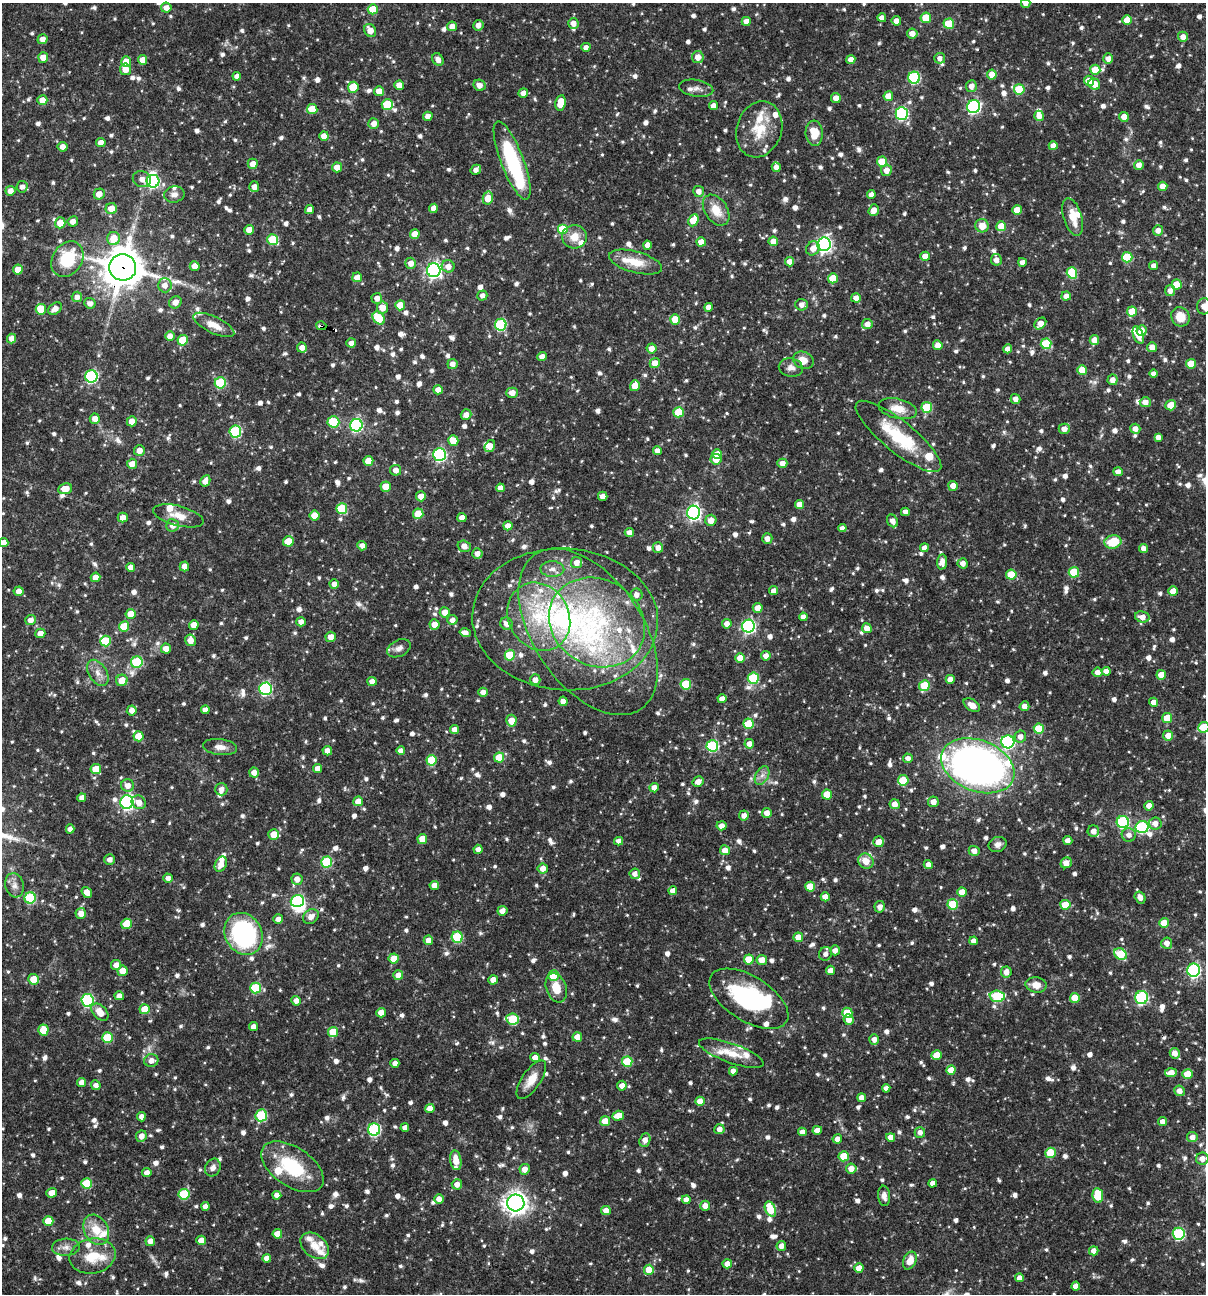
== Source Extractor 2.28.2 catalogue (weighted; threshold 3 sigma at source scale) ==
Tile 11 of 4 x 4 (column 3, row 3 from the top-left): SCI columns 2657-3860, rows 1293-2584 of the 5188 x 5168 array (HDU 1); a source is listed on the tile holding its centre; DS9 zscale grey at full resolution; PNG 1208 x 1296 px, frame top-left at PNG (2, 3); each listed source drawn as its Kron ellipse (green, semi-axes under 4 px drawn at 4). Shown black and unused: <1% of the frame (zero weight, under 3 of 4 exposures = <1% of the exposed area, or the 3 px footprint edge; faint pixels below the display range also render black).
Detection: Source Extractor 2.28.2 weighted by HDU 2 'WHT'; one run over the whole footprint, this tile lists its part. Background 0.0706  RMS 0.0035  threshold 0.0158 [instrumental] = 3 sigma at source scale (4.5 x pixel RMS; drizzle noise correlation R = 1.50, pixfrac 1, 0.05/0.05 arcsec/px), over >= 5 px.
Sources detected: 1237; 1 too faint to see at this stretch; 5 inside a brighter object's white glare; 3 cosmic-ray / hot-pixel residue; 1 long thin detection or spike segment (spike, bleed or trail) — neither listed nor drawn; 41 inside a brighter listed object's ellipse — not listed separately; of the other 1186, all 500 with FLUX_AUTO >= 1.79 (the completeness limit of this list) listed and drawn (686 fainter detections not listed), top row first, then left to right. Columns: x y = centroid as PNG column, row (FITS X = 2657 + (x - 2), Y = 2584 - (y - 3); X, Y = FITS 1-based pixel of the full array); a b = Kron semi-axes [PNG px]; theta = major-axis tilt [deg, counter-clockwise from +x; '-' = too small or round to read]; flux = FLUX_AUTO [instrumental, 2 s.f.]
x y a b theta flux
1026 3 5 4 - 2.1
166 8 5 5 - 2.2
373 9 5 5 - 9.3
882 18 4 4 - 2.2
926 18 5 5 - 9.2
1127 20 5 4 - 4.1
746 21 4 4 - 2.9
896 21 5 4 - 2.5
573 23 5 5 - 2.4
949 24 5 5 - 12
478 25 5 5 - 2.3
452 26 5 5 - 2.6
370 30 7 5 -55 3.5
912 33 5 5 - 2.6
1183 37 5 5 - 2.8
43 39 5 4 - 2.3
586 47 4 4 - 1.9
43 57 5 5 - 3.4
698 57 6 6 - 3.1
940 58 5 5 - 1.8
438 59 7 5 -56 2.1
851 59 4 4 - 2.9
1108 59 5 5 - 2.3
143 60 5 4 - 3.8
126 62 5 5 - 5.5
125 69 6 5 - 3.8
1095 70 5 5 - 7.5
992 75 5 4 - 4.6
237 76 4 4 - 2
914 78 6 6 - 34
1089 81 5 5 - 5
1094 84 6 5 - 4.6
399 85 5 4 - 2.7
479 85 6 5 - 2.7
971 86 6 5 - 2.2
353 87 5 5 - 9.7
696 88 17 8 -8 2.2
1019 89 5 5 - 12
379 91 5 5 - 3.6
523 93 5 5 - 2.4
888 96 5 5 - 4
836 98 5 4 - 2.6
42 100 5 5 - 3.6
561 103 8 5 80 6.7
387 104 5 5 - 12
713 105 5 4 - 2.1
974 106 6 6 - 58
312 109 5 5 - 7.4
902 113 6 6 - 48
428 116 5 4 - 1.9
1039 116 5 5 - 2.6
1124 117 5 4 - 3.1
374 124 5 5 - 2.7
759 129 28 22 72 12
814 133 13 8 -86 6.3
324 136 5 4 - 2.7
101 143 5 4 - 2.2
1053 146 4 4 - 2.5
63 147 5 5 - 2.5
512 160 42 11 -69 34
882 162 5 5 - 11
253 164 5 5 - 2.9
1139 165 5 4 - 2.3
337 167 5 5 - 3.5
776 167 5 4 - 2.1
476 170 5 5 - 1.8
886 170 6 5 - 2.6
142 179 9 7 -21 2.4
153 181 6 6 - 47
1163 186 4 4 - 4
22 187 6 5 - 1.8
254 187 5 5 - 2.2
10 191 5 5 - 2.7
699 191 5 5 - 2.1
99 194 5 5 - 3.3
174 194 10 8 11 2
871 195 4 4 - 1.9
488 198 6 5 - 6.7
433 208 4 4 - 2.4
111 209 5 5 - 4.4
310 210 4 4 - 2.1
716 210 17 11 -56 5.9
874 210 6 5 - 2.8
1017 210 5 5 - 6.6
1073 217 19 9 -73 4.9
693 220 6 5 - 8
73 221 5 5 - 2.5
60 223 5 5 - 4.9
982 226 7 6 - 4.2
1001 226 5 5 - 7
563 229 5 5 - 12
249 230 5 5 - 3.9
1158 230 5 5 - 2.2
415 234 5 5 - 4
574 237 12 11 - 4.7
114 238 7 6 - 6.5
273 239 5 5 - 14
773 241 5 4 - 3.2
701 242 4 4 - 3.5
824 244 7 6 - 100
647 245 4 4 - 2.3
813 248 7 6 - 2.7
925 256 4 4 - 4
1127 257 5 5 - 14
67 259 19 14 57 17
996 260 6 5 - 2.1
635 262 27 10 -15 7.3
790 262 4 4 - 2.6
1022 262 4 4 - 2
411 263 5 5 - 2.5
195 266 5 5 - 3.3
448 266 6 6 - 2.9
1153 266 4 4 - 1.8
123 267 13 13 - 890
18 270 5 5 - 4.9
434 270 7 7 - 100
1072 273 6 5 - 17
357 277 5 5 - 2.7
833 278 5 5 - 8.8
1177 284 5 5 - 7.5
165 285 7 7 - 2.5
1170 291 5 5 - 2.1
482 296 5 5 - 1.9
1066 296 5 4 - 2.2
77 297 5 5 - 2
377 298 5 5 - 2.5
856 298 5 4 - 2.4
175 302 6 5 - 2.5
90 303 6 5 - 1.9
400 305 5 5 - 5.6
802 305 6 6 - 1.9
1204 306 8 7 - 3.2
709 307 4 4 - 2.4
382 308 6 5 - 3.9
41 309 5 5 - 7.8
55 309 7 5 34 2.3
1132 311 5 5 - 7.3
1180 317 10 9 - 5.5
379 318 7 5 -50 10
675 320 5 5 - 6.9
867 324 5 5 - 2.8
1040 324 7 5 43 3.3
214 325 22 8 -26 4.7
501 325 6 5 - 31
321 326 5 3 - 18
1142 330 5 5 - 3.2
1138 335 9 5 -69 3.8
170 336 5 5 - 2.2
12 338 5 4 - 2.8
183 340 5 5 - 9.3
1094 340 5 4 - 4.3
351 343 5 4 - 2
1046 344 5 5 - 14
938 345 5 5 - 3.2
1152 347 5 5 - 3.1
302 348 5 5 - 2.2
652 348 5 5 - 2.7
1008 349 4 4 - 2.4
542 356 4 4 - 2.3
803 360 10 8 -22 4.3
655 363 5 5 - 3.7
452 364 5 5 - 2.1
1191 364 5 5 - 6.7
791 368 12 9 -10 2.3
1082 370 5 5 - 6
1154 374 4 4 - 1.8
91 376 6 6 - 44
1113 380 5 5 - 2.3
220 383 5 5 - 22
635 386 5 5 - 5.2
438 390 5 4 - 2.9
512 393 6 5 - 3.2
1015 399 5 4 - 2.1
1145 402 5 5 - 2.6
1171 405 5 5 - 6.7
927 407 5 5 - 18
898 409 19 10 -13 5.1
679 412 5 5 - 12
466 415 5 5 - 2.6
95 419 5 5 - 3
132 421 5 5 - 3
333 422 6 5 - 14
356 425 6 6 - 49
1064 429 5 5 - 2.4
1135 429 5 5 - 2.3
235 431 6 6 - 31
898 436 53 15 -39 20
1158 437 4 4 - 2.1
453 441 5 5 - 6
490 446 6 5 - 3.4
139 451 5 5 - 2.7
657 451 4 4 - 2.1
717 454 5 4 - 3.5
439 455 6 6 - 50
716 459 5 5 - 4.3
368 461 5 5 - 5.6
782 463 5 4 - 2.5
132 464 5 5 - 3.3
396 470 5 5 - 2.2
1118 472 4 4 - 2.1
205 481 6 5 - 2.7
953 486 5 5 - 2.7
386 487 5 5 - 5.4
500 488 4 4 - 2.2
65 489 7 5 10 4.1
421 496 5 5 - 3
603 496 5 4 - 2.4
799 505 5 4 - 3.9
342 509 5 5 - 18
694 512 7 6 - 87
905 512 4 4 - 1.9
418 514 5 5 - 7.1
315 515 5 5 - 6.6
178 516 26 10 -15 5
123 518 5 5 - 2.9
462 518 5 4 - 2.5
711 520 5 5 - 3.3
892 521 7 5 -57 2
172 525 6 6 - 2.5
508 526 4 4 - 2.5
842 528 4 4 - 2
629 533 4 4 - 2
767 538 5 5 - 2.3
288 541 5 5 - 7.3
1113 542 8 6 13 9.4
4 543 4 4 - 2.5
362 546 5 4 - 1.8
464 546 7 5 -17 2.7
658 548 5 5 - 2.5
924 548 4 4 - 2
1143 548 4 4 - 2
477 553 5 5 - 2.1
577 562 5 5 - 2.5
942 562 7 5 85 2.5
963 563 5 5 - 2
184 566 5 4 - 2.5
131 567 4 4 - 2.4
552 569 12 8 -2 2.1
1074 572 5 5 - 13
1011 575 5 5 - 9.7
95 577 5 4 - 3.4
334 584 5 4 - 2
19 591 5 5 - 2.5
773 591 4 4 - 2.2
1173 591 5 5 - 4.5
637 595 6 6 - 2.1
758 608 5 5 - 2.9
445 612 5 5 - 3
131 614 5 5 - 5.4
539 617 35 30 -60 28
803 617 4 4 - 2.1
1142 617 7 5 -13 2.9
565 619 93 71 -4 120
30 620 5 5 - 2.2
452 620 5 5 - 2.1
301 622 5 4 - 2.2
597 622 50 43 -31 59
434 624 5 5 - 3.5
507 624 6 6 - 2.5
727 624 5 5 - 2.3
194 625 5 4 - 2.7
124 626 5 5 - 7.7
748 626 6 6 - 71
867 628 5 4 - 2.9
588 632 94 54 -55 100
40 633 5 5 - 2.6
465 633 6 4 -15 2.4
331 637 5 5 - 2.6
190 640 6 5 - 3.2
105 641 5 5 - 12
399 648 12 8 27 2
166 649 5 5 - 2.9
510 655 5 5 - 14
766 656 5 5 - 2.3
740 658 5 5 - 3.4
137 662 6 5 - 23
1106 671 4 4 - 2.3
1097 672 5 5 - 2.6
98 673 14 9 -58 2.9
1161 675 5 5 - 6.4
753 678 5 5 - 19
950 679 4 4 - 2.9
122 680 6 5 - 4.2
535 680 5 5 - 2.4
372 681 5 4 - 2.4
686 684 5 5 - 16
924 686 5 5 - 13
266 689 6 6 - 48
483 692 5 4 - 2.3
722 699 4 4 - 2.4
563 701 4 4 - 2.6
1154 702 4 4 - 2.3
972 705 9 5 -33 2.8
1024 706 5 4 - 2.3
132 710 5 5 - 2.6
205 710 4 4 - 1.8
1167 718 5 5 - 8.6
511 721 6 5 - 4.5
748 724 5 5 - 10
1204 727 6 5 - 11
454 729 4 4 - 2.3
1039 729 5 5 - 9.7
1168 735 5 5 - 3
139 736 5 5 - 6.8
1020 737 6 6 - 2.1
1008 742 6 6 - 47
749 744 5 5 - 2.3
712 746 6 5 - 32
220 747 17 8 -7 2.7
327 751 5 4 - 2.5
401 751 4 4 - 2.3
499 757 5 5 - 8.5
908 758 5 4 - 1.8
431 760 5 5 - 13
978 766 38 25 -22 200
318 768 4 4 - 2.7
96 769 5 5 - 5.9
254 773 5 5 - 2.2
762 775 10 6 62 1.8
903 780 5 5 - 10
698 782 5 5 - 2.6
128 785 6 6 - 2.8
654 788 5 4 - 2.6
221 789 6 6 - 1.9
827 794 5 5 - 6.2
82 798 4 4 - 2.1
358 801 5 5 - 4.2
127 802 7 6 - 71
139 802 7 6 - 2.9
933 802 5 5 - 2.7
895 804 5 5 - 2.7
1149 806 5 4 - 2.4
767 813 5 5 - 2.6
744 815 5 5 - 2.3
1123 822 6 6 - 39
1155 823 6 6 - 2.5
721 826 5 4 - 2.4
1142 827 6 6 - 34
70 829 4 4 - 2.2
1093 831 6 5 - 2.7
274 834 5 5 - 6.4
1129 835 7 6 - 2.1
422 839 5 5 - 5.4
1068 840 4 4 - 2.2
619 841 4 4 - 2.2
879 842 5 5 - 3.1
998 844 9 7 22 1.9
478 849 4 4 - 1.8
725 850 5 5 - 3
974 851 5 5 - 2.4
110 859 5 5 - 1.8
866 861 8 7 - 3.9
327 862 5 5 - 20
1066 863 6 5 - 2.9
221 864 8 5 62 3.2
928 865 4 4 - 2.5
543 869 5 5 - 2.8
635 874 5 5 - 2.1
168 878 5 4 - 1.9
297 879 6 5 - 2.7
15 885 12 9 -76 2.4
434 885 5 4 - 3.1
810 887 5 5 - 7.3
673 891 4 4 - 2.4
87 892 6 4 -50 3.2
962 892 5 4 - 3.4
825 897 4 4 - 3
1140 897 6 5 - 2.3
30 898 5 5 - 23
297 901 6 5 - 42
953 904 5 5 - 17
1065 905 5 5 - 6.8
880 907 6 5 - 1.9
502 911 5 5 - 2.3
81 913 5 5 - 2.8
311 917 8 7 - 2.6
278 919 5 4 - 2.2
1164 923 5 5 - 6.2
127 924 5 5 - 7.9
244 934 22 18 -61 54
457 937 5 5 - 19
798 937 5 4 - 4.3
428 940 5 4 - 2.8
974 941 4 4 - 2.3
1167 943 5 5 - 2.4
835 950 5 5 - 2.1
826 954 7 6 - 1.8
1120 954 7 5 -31 14
394 959 5 5 - 5.9
749 959 5 5 - 7.3
762 960 5 5 - 3.5
116 965 5 5 - 2.2
831 970 4 4 - 2.3
1194 970 6 6 - 54
123 971 5 5 - 4
1006 972 5 5 - 2.7
398 975 5 5 - 2.7
554 976 5 5 - 10
33 979 5 5 - 4.7
493 980 5 4 - 3.2
1036 985 10 7 -9 3.7
256 988 5 5 - 19
556 988 15 10 -70 5.5
119 996 4 4 - 2.4
997 996 7 5 -3 25
1142 997 6 6 - 37
1075 998 5 5 - 8.1
749 999 44 22 -32 39
87 1000 6 6 - 41
296 1001 5 4 - 2
145 1009 5 5 - 6.1
100 1012 10 6 -44 4.3
381 1013 5 4 - 4
847 1013 5 5 - 8.6
513 1019 6 5 - 17
849 1020 5 5 - 2.9
253 1027 4 4 - 2.5
43 1030 5 5 - 7.8
333 1032 5 5 - 10
577 1037 5 4 - 3.9
107 1038 5 5 - 15
874 1039 5 5 - 2.4
731 1053 34 9 -20 7.8
1175 1053 5 5 - 2.5
937 1055 5 5 - 5.6
535 1057 4 4 - 2.7
151 1061 7 6 - 2.3
627 1062 5 5 - 14
395 1063 4 4 - 2.4
951 1070 4 4 - 3.9
733 1071 4 4 - 2.1
1171 1073 6 4 4 3.6
1188 1074 5 5 - 7.4
531 1080 22 9 56 4.9
82 1082 4 4 - 2.6
96 1085 5 4 - 1.8
622 1086 5 4 - 2.6
886 1088 4 4 - 1.9
1179 1091 5 5 - 2.4
862 1098 4 4 - 2.6
700 1101 4 4 - 3.2
430 1108 4 4 - 2.6
261 1115 6 5 - 23
618 1116 5 5 - 5
141 1117 4 4 - 1.8
605 1121 5 5 - 6.2
1162 1122 4 4 - 2.2
405 1128 4 4 - 2.4
719 1129 5 5 - 2.2
374 1130 6 6 - 39
817 1130 5 4 - 2.8
802 1132 4 4 - 2.2
920 1132 5 5 - 1.9
141 1136 6 5 - 2.5
891 1137 4 4 - 3
1192 1137 5 5 - 2.4
837 1139 5 4 - 2
645 1140 7 5 67 2.5
1050 1153 5 5 - 12
844 1156 5 5 - 8.8
1202 1159 6 6 - 2.6
456 1160 10 5 -81 4.2
292 1167 35 19 -34 21
213 1168 9 7 60 1.9
525 1169 5 5 - 2.5
851 1169 5 5 - 3.3
147 1173 5 4 - 2.3
86 1183 5 5 - 11
933 1183 4 4 - 2.2
457 1184 5 5 - 2.3
52 1193 5 4 - 3.5
184 1194 5 5 - 19
277 1195 4 4 - 2.4
1098 1195 7 5 -83 12
884 1196 10 6 -83 1.9
439 1199 5 5 - 2.4
686 1200 4 4 - 2.3
516 1203 8 8 - 260
205 1206 4 4 - 2
705 1206 5 5 - 2.4
770 1209 8 5 -66 11
606 1210 5 4 - 2.9
48 1221 5 5 - 6.4
96 1230 16 12 -62 7.1
277 1234 5 4 - 4.6
1179 1234 6 6 - 39
201 1240 5 4 - 3.2
150 1241 5 5 - 2.7
315 1246 16 11 -40 4.2
781 1246 5 5 - 2.3
66 1247 14 8 2 2.4
1094 1251 5 4 - 2.3
93 1256 23 17 12 9.5
267 1258 4 4 - 2.2
910 1261 9 6 65 3.8
727 1264 5 4 - 2.7
859 1268 4 4 - 3.5
649 1270 5 5 - 7.1
1019 1278 4 4 - 2.1
1076 1286 4 4 - 2.4
Overlapping masked pixels (flux is a lower limit): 3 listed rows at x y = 123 267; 321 326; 244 934
Isophote crosses this tile's border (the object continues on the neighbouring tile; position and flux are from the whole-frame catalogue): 4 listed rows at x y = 1026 3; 1204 306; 4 543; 1204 727